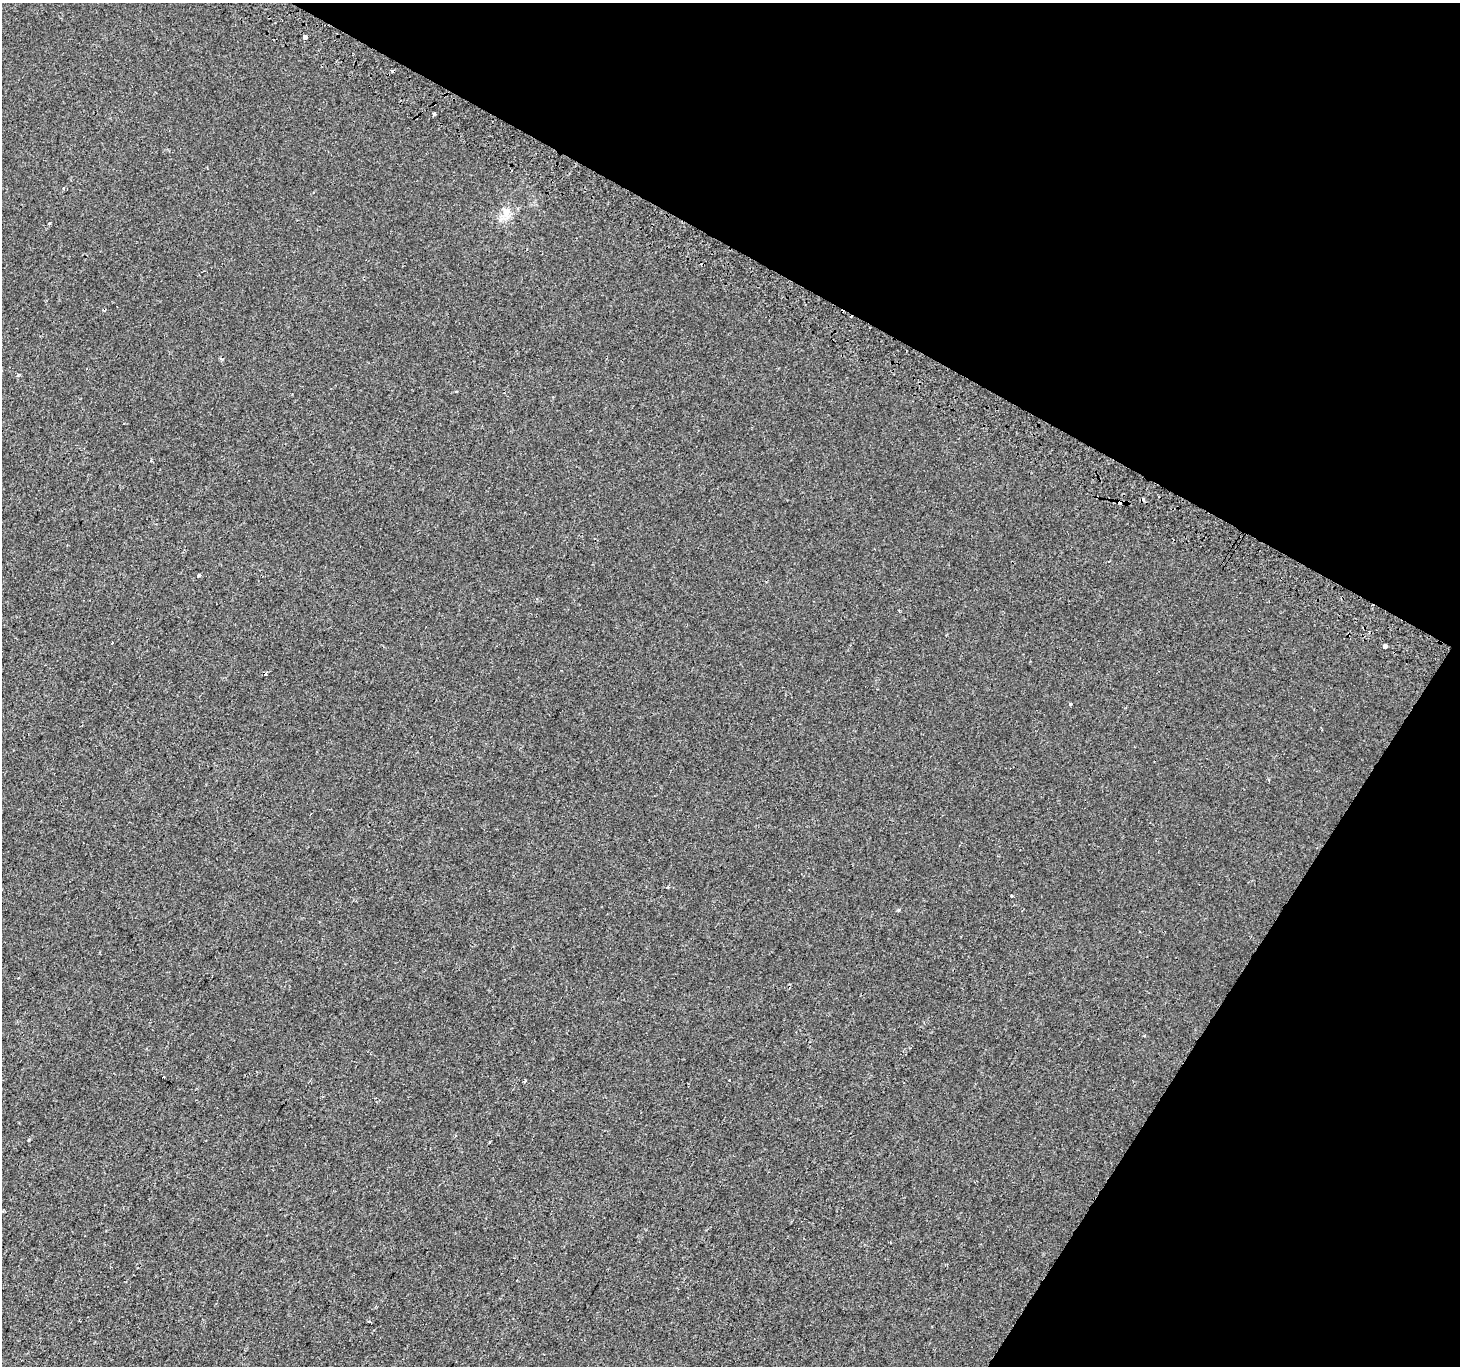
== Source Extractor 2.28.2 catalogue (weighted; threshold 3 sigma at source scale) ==
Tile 8 of 4 x 4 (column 4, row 2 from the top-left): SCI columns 4404-5861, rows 3030-4393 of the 5884 x 5991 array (HDU 1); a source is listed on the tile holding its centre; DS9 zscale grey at full resolution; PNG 1462 x 1368 px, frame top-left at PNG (2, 3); no overlay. Shown black and unused: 28% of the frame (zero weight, under 2 of 3 exposures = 2% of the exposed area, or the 3 px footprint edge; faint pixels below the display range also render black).
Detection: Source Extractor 2.28.2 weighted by HDU 2 'WHT'; one run over the whole footprint, this tile lists its part. Background -5.38e-04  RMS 0.0034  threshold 0.0155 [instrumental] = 3 sigma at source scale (4.5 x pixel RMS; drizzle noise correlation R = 1.50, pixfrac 1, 0.0396/0.0396 arcsec/px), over >= 5 px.
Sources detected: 23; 8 cosmic-ray / hot-pixel residue — not listed; the other 15 listed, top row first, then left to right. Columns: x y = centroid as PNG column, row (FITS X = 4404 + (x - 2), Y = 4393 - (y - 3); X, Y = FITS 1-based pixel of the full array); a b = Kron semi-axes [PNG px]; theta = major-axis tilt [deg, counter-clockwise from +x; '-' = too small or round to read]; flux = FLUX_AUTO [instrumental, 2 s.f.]
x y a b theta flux
305 37 4 4 - 3
434 114 3 3 - 0.87
506 213 14 6 -64 2.2
49 223 4 3 - 0.39
842 311 7 3 -29 1.3
456 391 3 3 - 0.38
1119 502 4 3 - 1.8
198 575 3 3 - 1.2
1385 646 4 3 - 4.7
1071 704 3 3 - 0.33
1268 780 3 3 - 0.41
1012 896 3 3 - 0.97
899 910 3 3 - 0.66
1144 1035 3 3 - 0.56
525 1081 3 2 - 0.77
Overlapping masked pixels (flux is a lower limit): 2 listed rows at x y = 842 311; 1119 502